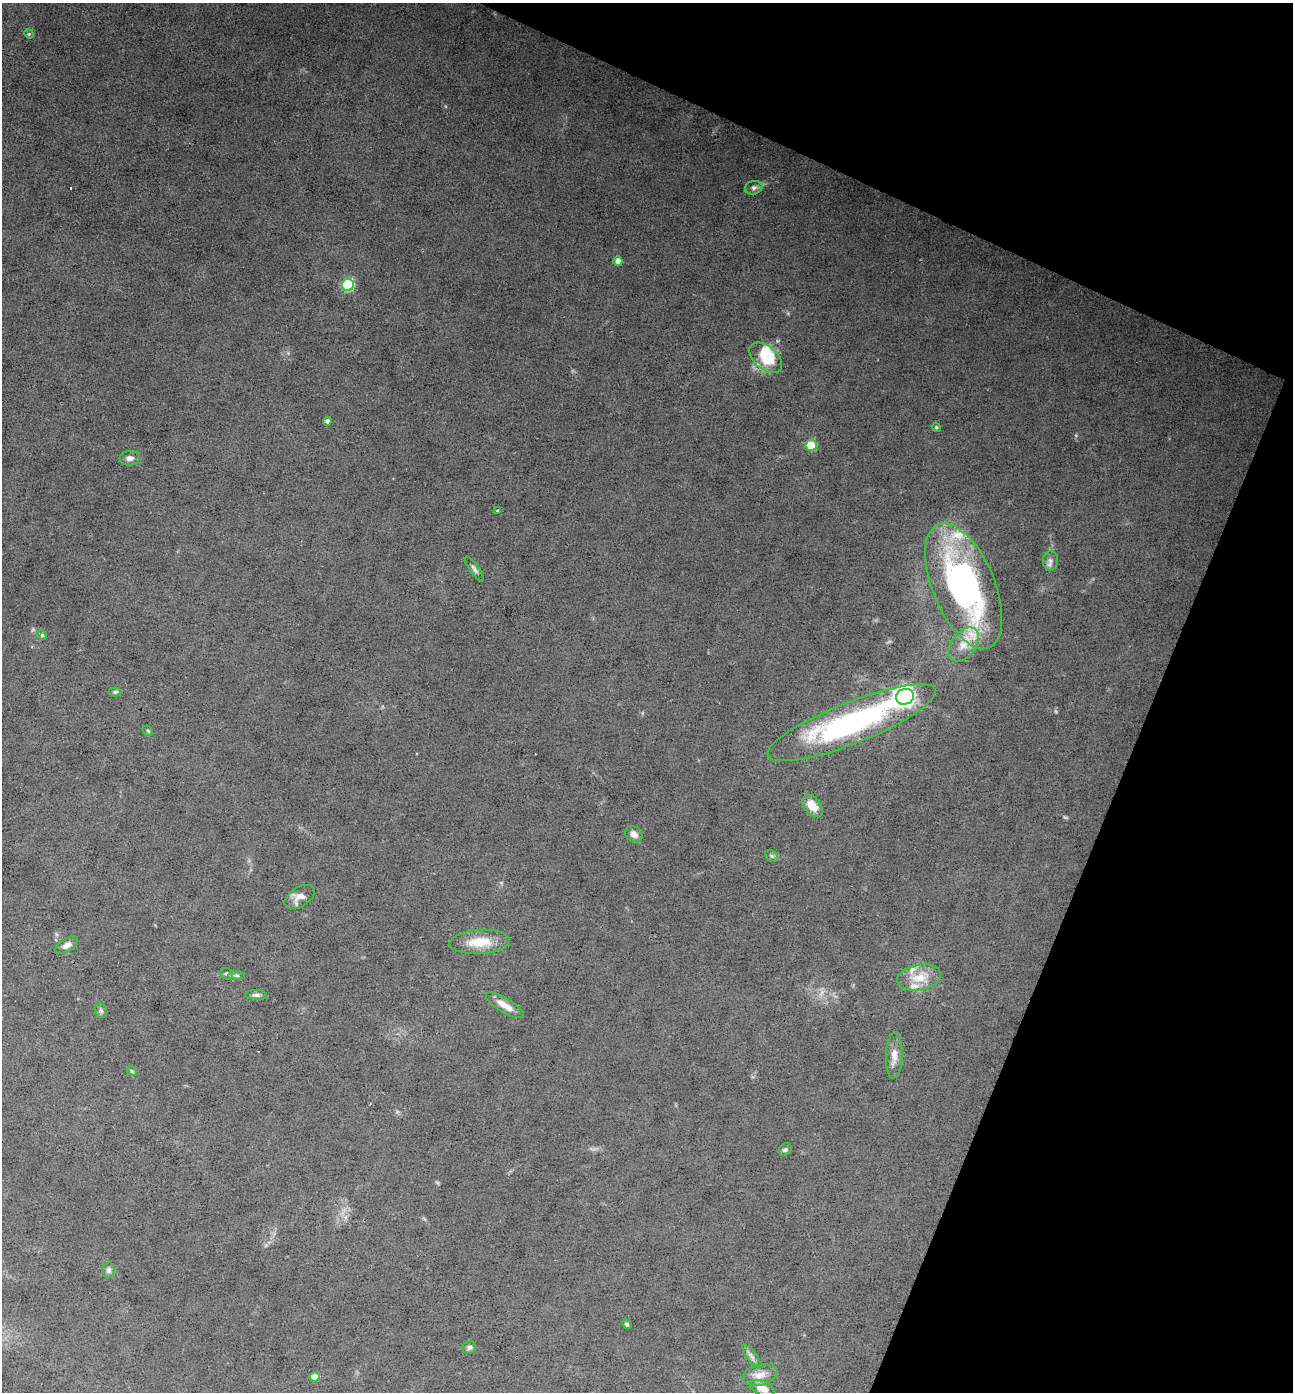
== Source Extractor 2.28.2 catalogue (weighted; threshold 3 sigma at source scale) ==
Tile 8 of 4 x 4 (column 4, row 2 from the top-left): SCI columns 4145-5435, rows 2782-4171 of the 5574 x 5562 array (HDU 1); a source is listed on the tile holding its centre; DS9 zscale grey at full resolution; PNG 1295 x 1394 px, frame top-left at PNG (2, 3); each listed source drawn as its Kron ellipse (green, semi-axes under 4 px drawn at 4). Shown black and unused: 21% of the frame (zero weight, under 3 of 4 exposures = <1% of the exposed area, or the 3 px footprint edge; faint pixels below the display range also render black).
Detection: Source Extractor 2.28.2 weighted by HDU 2 'WHT'; one run over the whole footprint, this tile lists its part. Background 0.0533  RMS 0.0068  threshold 0.0304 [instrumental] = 3 sigma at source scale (4.5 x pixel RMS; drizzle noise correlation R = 1.50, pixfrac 1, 0.05/0.05 arcsec/px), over >= 5 px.
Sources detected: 47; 1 too faint to see at this stretch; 2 inside a brighter object's white glare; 1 cosmic-ray / hot-pixel residue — neither listed nor drawn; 2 inside a brighter listed object's ellipse — not listed separately; the other 41 listed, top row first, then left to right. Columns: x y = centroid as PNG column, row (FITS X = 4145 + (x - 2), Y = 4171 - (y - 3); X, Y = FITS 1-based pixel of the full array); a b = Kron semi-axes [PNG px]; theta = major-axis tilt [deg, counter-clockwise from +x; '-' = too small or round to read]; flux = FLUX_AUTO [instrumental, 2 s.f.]
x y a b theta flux
29 34 5 4 - 0.7
754 188 9 6 12 2.2
618 261 5 4 - 3.9
348 285 6 6 - 63
766 358 19 11 -40 17
327 421 4 4 - 2
936 427 4 3 - 0.73
811 445 5 5 - 33
130 458 10 7 2 3.4
497 511 3 2 - 0.69
1050 561 10 7 83 3
474 569 15 4 -54 2.1
964 586 67 31 -68 210
42 635 5 4 - 0.76
964 644 19 12 52 12
115 692 6 4 2 1.1
905 697 9 7 20 380
852 723 90 20 22 160
148 731 6 4 -44 0.91
812 806 13 8 -50 9.7
634 834 9 7 -40 4.1
772 856 7 5 -37 1.5
300 897 17 9 33 5.8
480 942 30 12 3 17
67 945 13 6 32 3.9
227 974 6 5 - 1.3
237 975 8 4 0 1.2
919 978 22 12 10 14
256 995 11 5 -3 2
505 1005 22 7 -31 7.6
101 1011 7 5 -74 1.6
894 1056 23 8 87 6.5
132 1071 5 4 - 0.8
785 1150 7 5 36 1.3
108 1270 7 6 - 2.4
627 1324 5 4 - 1.1
469 1347 7 6 - 1.8
751 1356 14 5 -53 2.7
760 1375 18 10 15 6.8
315 1377 5 4 - 11
762 1388 13 7 -21 7.7